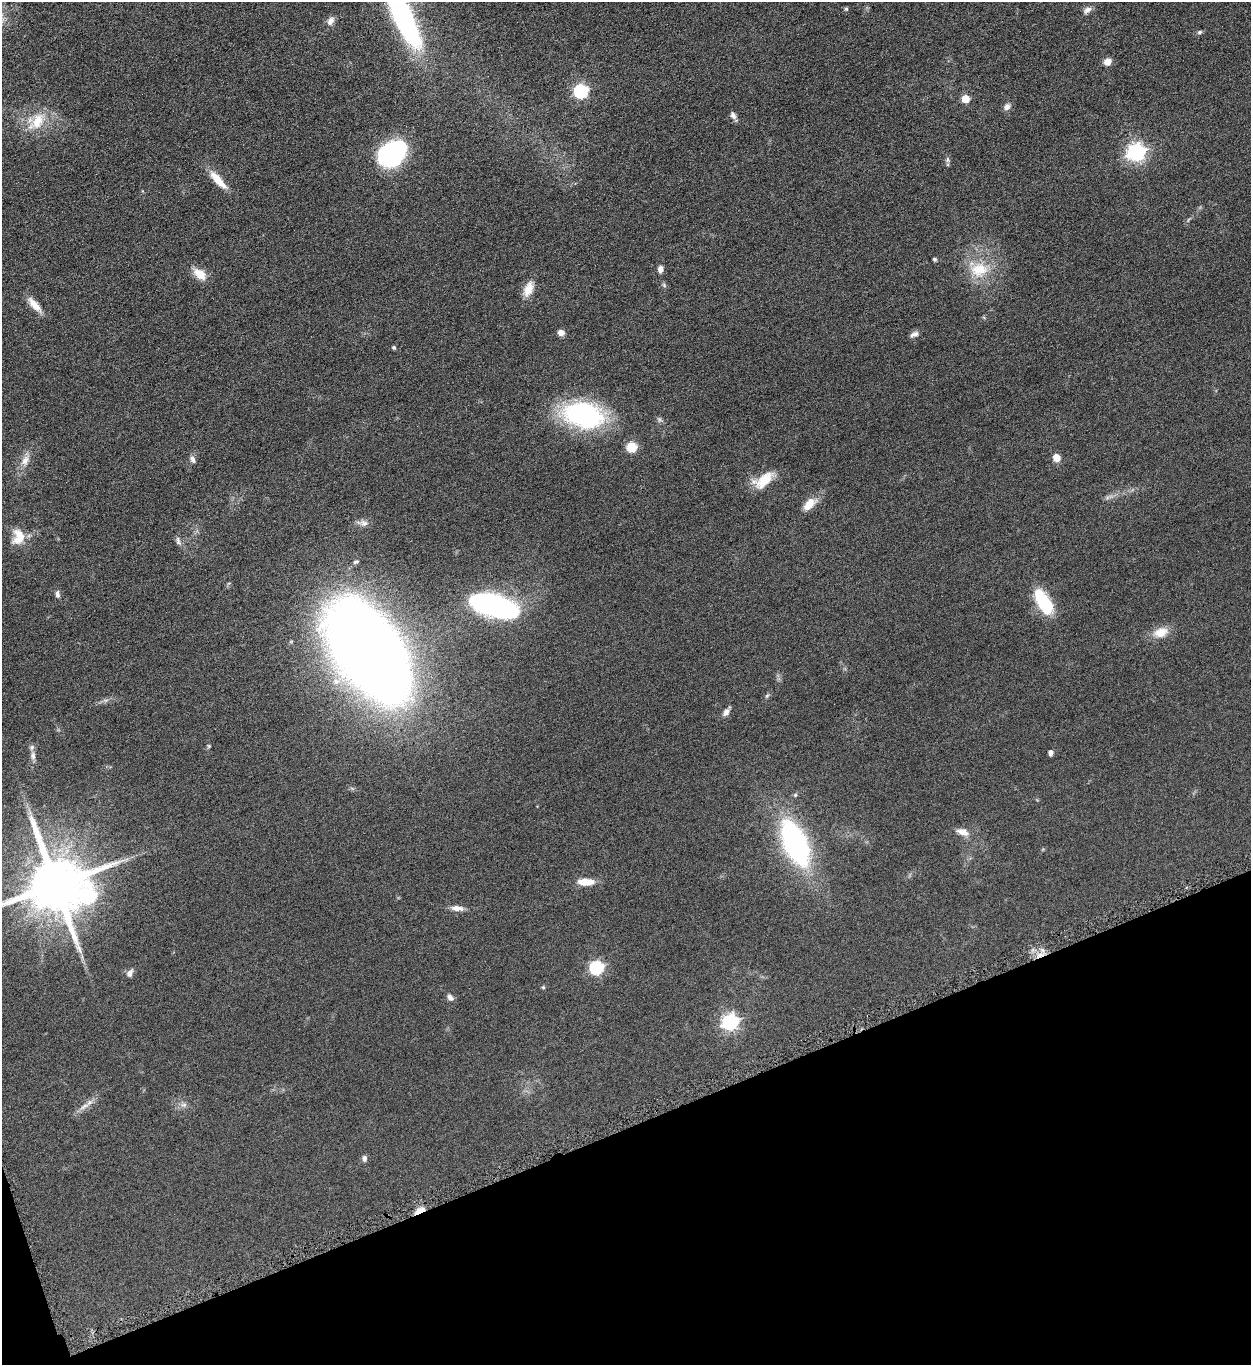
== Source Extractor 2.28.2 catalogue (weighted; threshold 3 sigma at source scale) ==
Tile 14 of 4 x 4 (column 2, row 4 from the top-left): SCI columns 1413-2661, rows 7-1369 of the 5451 x 5466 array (HDU 1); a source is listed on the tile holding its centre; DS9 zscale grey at full resolution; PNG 1253 x 1367 px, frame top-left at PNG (2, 2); no overlay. Shown black and unused: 18% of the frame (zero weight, under 4 of 8 exposures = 1% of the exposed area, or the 3 px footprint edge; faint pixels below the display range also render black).
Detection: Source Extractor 2.28.2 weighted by HDU 2 'WHT'; one run over the whole footprint, this tile lists its part. Background 0.0847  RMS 0.0079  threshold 0.0324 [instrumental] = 3 sigma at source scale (4.09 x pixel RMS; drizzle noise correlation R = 1.36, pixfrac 0.8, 0.05/0.05 arcsec/px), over >= 5 px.
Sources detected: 62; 1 inside a brighter object's white glare — not listed; the other 61 listed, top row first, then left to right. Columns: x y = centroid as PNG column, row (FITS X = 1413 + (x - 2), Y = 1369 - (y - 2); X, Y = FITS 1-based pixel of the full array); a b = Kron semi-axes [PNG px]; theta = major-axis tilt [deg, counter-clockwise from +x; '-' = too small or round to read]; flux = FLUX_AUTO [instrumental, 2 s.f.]
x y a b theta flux
846 9 5 4 - 1.1
1087 10 12 7 32 3.2
403 16 69 16 -65 170
330 21 11 8 61 3.9
1199 32 7 4 27 1.3
1108 62 8 7 - 4.8
581 91 6 6 - 110
965 99 5 5 - 15
1007 107 9 8 - 3.1
733 115 9 6 -61 2.6
37 121 23 15 71 16
393 150 35 24 56 74
1136 152 7 7 - 250
218 180 28 8 -48 12
934 259 5 4 - 1
660 269 7 6 - 3.6
979 270 27 20 7 23
200 274 20 11 -40 8.7
528 289 20 10 69 8.8
35 305 23 8 -49 8
561 333 8 6 -19 3.3
914 334 12 6 17 2.6
394 347 5 4 - 0.96
583 415 39 23 -12 120
632 447 9 8 - 14
1056 458 9 8 - 5.4
193 459 10 6 -69 2.4
25 460 16 8 66 6.1
763 480 27 13 38 16
809 504 18 10 45 8.9
364 523 11 8 -29 3.1
18 536 20 14 82 12
178 541 12 5 -82 2.2
356 562 7 5 14 1.3
57 594 10 5 -84 2.2
1043 602 30 14 -61 32
494 606 41 17 -19 170
1161 632 19 12 17 10
369 652 63 35 -55 1700
336 682 9 8 - 4.6
767 696 6 4 3 1
726 712 10 6 59 3.4
209 746 5 5 - 0.82
1051 753 6 4 86 2.4
33 756 13 6 -86 3.8
795 795 5 5 - 1
963 832 15 8 -18 5.7
795 844 33 16 -67 170
586 882 20 8 0 10
56 885 17 16 - 5200
89 896 10 9 - 93
457 908 15 6 -6 4.7
597 968 6 6 - 110
130 973 8 6 57 3.6
543 987 5 4 - 0.85
450 997 9 6 -46 2.6
730 1022 7 6 - 200
184 1105 9 6 -4 2.5
84 1106 16 5 31 4.3
364 1158 8 6 -84 2
419 1211 13 5 27 8
Overlapping masked pixels (flux is a lower limit): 1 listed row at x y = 419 1211
Isophote crosses this tile's border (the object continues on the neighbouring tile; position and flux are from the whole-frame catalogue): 2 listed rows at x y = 403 16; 56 885